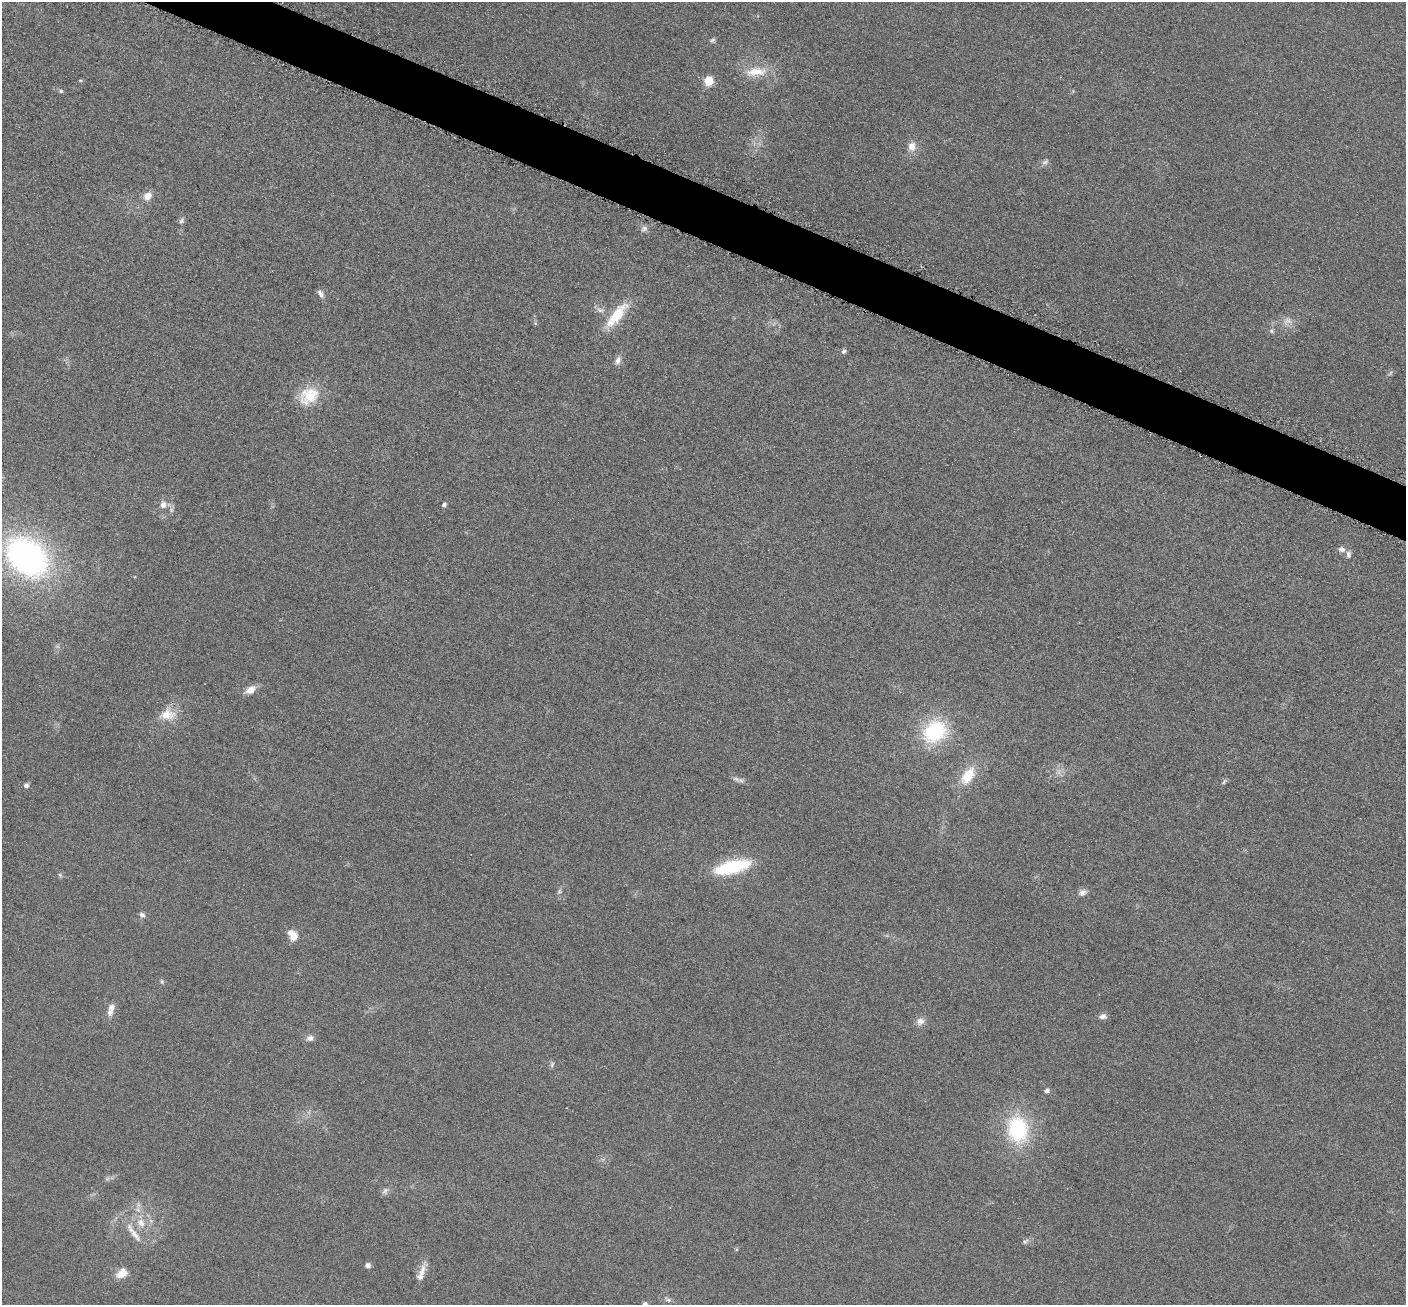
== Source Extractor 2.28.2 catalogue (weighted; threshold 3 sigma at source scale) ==
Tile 11 of 4 x 4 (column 3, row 3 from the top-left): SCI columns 2823-4226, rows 1456-2758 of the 5650 x 5662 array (HDU 1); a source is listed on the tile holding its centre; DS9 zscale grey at full resolution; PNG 1408 x 1307 px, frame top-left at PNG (2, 2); no overlay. Shown black and unused: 4% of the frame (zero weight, under 3 of 6 exposures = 2% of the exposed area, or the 3 px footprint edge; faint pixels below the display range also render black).
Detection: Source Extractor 2.28.2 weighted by HDU 2 'WHT'; one run over the whole footprint, this tile lists its part. Background 0.0814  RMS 0.0096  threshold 0.0393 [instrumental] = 3 sigma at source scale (4.09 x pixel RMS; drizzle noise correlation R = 1.36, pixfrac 0.8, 0.05/0.05 arcsec/px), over >= 5 px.
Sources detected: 57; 1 too faint to see at this stretch — not listed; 2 inside a brighter listed object's ellipse — not listed separately; the other 54 listed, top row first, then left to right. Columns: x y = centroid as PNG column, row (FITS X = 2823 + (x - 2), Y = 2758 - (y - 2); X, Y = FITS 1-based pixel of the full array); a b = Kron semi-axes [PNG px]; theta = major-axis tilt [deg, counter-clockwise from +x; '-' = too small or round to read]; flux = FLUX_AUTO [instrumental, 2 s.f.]
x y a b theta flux
713 40 8 5 39 1.8
756 72 31 12 3 20
80 80 5 3 - 0.86
709 81 5 5 - 41
61 91 6 5 - 1.6
912 146 13 11 88 8.2
1045 162 11 6 34 2.9
147 196 11 9 37 7.7
181 221 8 6 60 2.2
644 229 10 8 18 3.4
320 294 11 6 -59 3.7
600 310 11 6 -22 3.8
617 315 40 12 51 30
1287 321 14 9 27 6.7
1271 331 6 5 - 1.7
844 351 5 5 - 2.7
618 360 11 7 74 4.5
1390 373 7 4 54 1.5
310 395 23 19 16 30
163 505 10 9 - 5.5
444 505 4 4 - 3.1
1341 549 9 7 -17 3.8
1348 554 9 6 -88 3.3
27 557 38 27 -40 280
250 690 13 8 33 8.6
167 715 24 15 3 16
935 731 26 21 33 73
968 776 23 12 56 23
736 779 13 5 -19 3.4
1224 782 9 4 63 1.6
26 785 6 6 - 2.5
732 867 40 13 14 60
60 875 7 4 -46 1.4
559 891 8 5 64 2.2
1082 892 11 8 26 4.3
142 915 7 6 - 3
293 936 12 9 85 8.7
162 981 7 5 -71 1.5
112 1007 10 8 56 4.9
1103 1016 9 6 15 4
920 1021 12 9 19 5.5
310 1038 8 7 - 4.1
552 1065 8 5 65 2
1046 1091 5 4 - 3.5
1018 1130 27 20 -80 79
385 1191 10 6 44 3
141 1223 15 11 -59 12
135 1234 33 7 -55 12
1025 1241 8 6 28 2.3
368 1265 6 6 - 3.1
422 1271 24 7 72 9.1
121 1273 16 11 38 10
668 1300 10 5 -29 2.6
645 1304 6 5 - 4.3
Isophote crosses this tile's border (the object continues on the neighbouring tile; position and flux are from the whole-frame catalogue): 1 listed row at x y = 645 1304